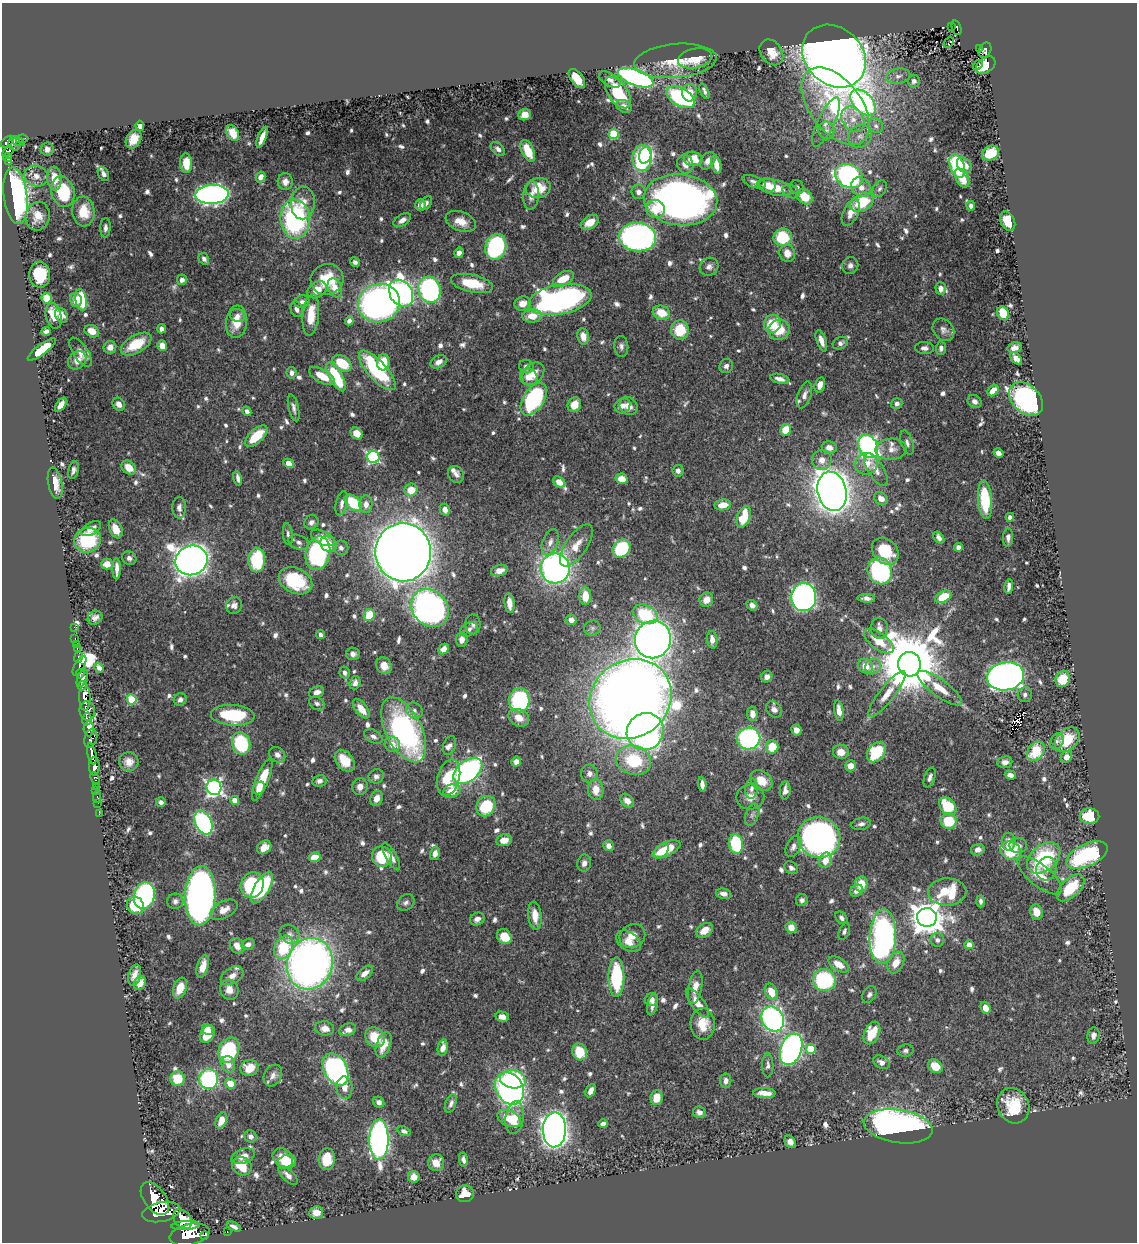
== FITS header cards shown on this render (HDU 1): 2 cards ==
NAXIS1  =                 1135
NAXIS2  =                 1240

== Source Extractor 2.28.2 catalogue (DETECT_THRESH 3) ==
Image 1135 x 1240 px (HDU 1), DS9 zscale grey, 1 PNG px = 1 image px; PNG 1139 x 1244 px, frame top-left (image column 1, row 1240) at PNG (2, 3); each listed source drawn as its Kron ellipse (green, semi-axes under 4 px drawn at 4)
Background 0.591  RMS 0.009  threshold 0.0269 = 3 sigma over >= 5 px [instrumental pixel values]
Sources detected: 809; of the 809, the 500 brightest by FLUX_AUTO listed and drawn (309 fainter detections omitted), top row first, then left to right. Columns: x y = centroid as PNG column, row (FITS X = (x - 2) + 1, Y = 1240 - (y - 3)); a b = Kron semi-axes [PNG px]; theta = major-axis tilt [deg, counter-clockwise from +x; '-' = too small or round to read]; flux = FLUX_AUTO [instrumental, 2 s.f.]
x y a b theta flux
951 26 3 3 - 11
957 28 7 4 -74 86
949 43 6 3 46 3.3
980 48 3 3 - 20
985 50 8 6 60 130
771 52 14 10 -54 10
834 56 35 28 -43 1200
695 58 17 9 11 14
675 61 41 17 5 21
978 65 6 3 42 3.5
986 65 11 7 35 17
898 76 12 7 11 3.3
577 78 11 6 -52 12
636 78 19 8 -20 200
610 79 12 6 -29 3
914 81 6 6 - 2.1
704 91 8 3 -66 2
618 93 18 10 -55 28
690 93 9 7 90 8
681 97 15 9 -28 82
863 103 15 9 -46 150
624 106 8 6 -27 3.4
836 106 45 25 -53 75
525 115 6 5 - 8
853 119 13 10 -55 8.1
826 122 27 8 64 6.9
140 126 5 4 - 4.1
876 126 8 7 - 2.5
826 130 9 8 - 2.4
233 133 8 6 -62 8.7
613 134 5 5 - 39
860 136 12 11 - 5.4
262 137 11 4 69 5.1
22 139 6 4 1 47
134 139 10 7 60 9
17 141 7 3 -27 140
7 142 7 4 40 330
14 144 7 6 - 220
47 149 6 6 - 2.7
498 149 8 5 -44 2.7
528 151 12 6 -65 15
8 152 6 3 32 260
991 153 8 7 - 18
645 155 9 6 73 56
7 158 4 3 - 120
642 158 13 9 -90 100
693 159 9 7 -11 9.9
8 161 3 3 - 32
708 161 10 6 54 4.1
186 163 10 6 -87 9.2
685 164 9 8 - 5.5
716 164 9 4 -76 6.4
964 165 8 6 -46 4.8
957 166 12 7 -69 55
103 174 7 5 -62 2.4
36 176 12 10 -21 4.7
849 176 14 11 -26 160
260 177 5 4 - 4.1
962 178 10 6 -62 8.9
54 179 12 7 -85 9.5
285 182 8 7 - 3.6
754 182 12 5 -19 2.4
767 185 8 7 - 6.4
774 187 18 7 -12 14
797 187 7 6 - 2
861 187 11 9 -43 6.4
538 188 12 10 14 15
880 189 9 6 56 2.2
791 191 9 6 -26 2.1
63 192 15 11 -74 40
638 192 7 7 - 3.2
212 194 16 9 3 270
531 195 14 8 86 4.4
16 196 28 11 -83 160
805 197 9 7 -43 14
680 200 37 25 -6 390
862 202 13 8 26 31
303 203 16 12 88 8.3
426 203 7 5 58 2.1
420 205 6 5 - 4.4
971 206 5 4 - 2.1
655 209 9 9 - 11
83 211 15 11 -85 15
851 212 14 7 65 6.6
38 216 14 12 78 8.8
295 219 19 14 -86 110
402 220 10 5 33 3.5
461 221 16 9 -21 8.3
1008 221 10 6 -64 15
590 222 10 6 33 8.7
105 228 10 5 87 2.4
638 237 18 14 -8 240
783 237 9 8 - 31
496 247 13 10 74 89
459 253 5 4 - 3.3
787 253 9 7 -71 6.5
204 259 6 5 - 2.3
355 262 5 4 - 2.4
850 265 8 8 - 2.8
709 267 10 8 37 3.2
40 275 13 10 -87 22
327 279 16 15 - 21
563 279 11 6 28 12
182 280 5 5 - 3
472 283 21 8 -12 20
335 288 10 7 -68 6.5
941 289 6 5 - 4.1
317 290 10 7 33 8.2
429 290 13 11 -73 140
401 293 14 11 -57 280
47 298 5 5 - 24
560 299 32 15 10 230
76 300 7 5 -74 6.5
81 300 11 5 -78 32
302 302 7 6 - 2.4
379 303 21 19 23 360
523 303 8 7 - 6.9
297 309 8 6 -69 2.7
661 313 9 7 -23 13
1003 313 7 5 -64 18
61 315 8 6 -64 4.3
237 315 8 6 -19 2.6
311 315 21 8 84 14
54 316 13 7 -77 11
532 316 10 6 5 9.8
349 321 4 4 - 2.9
236 322 16 10 84 12
772 324 9 8 - 16
161 329 4 4 - 2.7
680 330 9 9 - 20
779 330 11 10 - 16
943 330 12 9 -49 3.4
46 331 5 4 - 2.3
92 331 8 5 -28 7.4
583 336 8 6 -77 6.6
821 341 11 5 -71 5.2
840 343 8 6 27 2.3
136 344 17 9 30 20
162 346 5 4 - 5.8
621 346 10 7 -85 2.4
110 347 6 6 - 3.7
925 348 9 6 -5 2.4
941 348 6 5 - 2.4
1015 348 7 5 14 3.2
42 349 17 5 37 20
81 352 17 7 -56 5.8
1016 358 7 4 -47 4.9
77 360 10 8 46 4.7
383 362 8 6 87 16
438 362 9 6 29 4.4
342 363 10 7 -34 21
526 366 7 6 - 2.3
726 366 7 6 - 2.4
377 370 25 9 -48 61
291 373 6 5 - 2.7
533 374 13 9 49 8.5
322 376 14 6 -28 12
336 377 16 6 -61 40
529 377 9 8 - 5.2
780 379 10 5 -14 3.9
820 385 8 5 75 5
993 391 6 4 46 7.8
804 395 14 6 71 3.6
534 399 18 10 57 91
1026 399 19 13 -44 190
974 401 7 6 - 2.9
119 404 7 5 -54 4.7
897 404 6 5 - 2
61 405 8 4 53 5.8
574 405 7 6 - 8.1
622 406 8 7 - 3.8
629 406 9 8 - 5.3
294 408 14 5 -77 2.7
247 411 5 4 - 2.2
786 430 6 5 - 13
357 433 6 5 - 9.3
256 436 14 6 43 20
907 443 12 6 -73 2.7
868 446 12 9 -62 200
829 448 7 6 - 4.3
891 449 16 10 3 5.8
998 453 5 4 - 3.2
373 457 6 6 - 100
822 460 10 9 - 5.5
289 463 6 4 -31 7.2
867 464 11 10 - 8.6
129 468 8 6 -41 9.6
73 470 9 5 76 2.4
876 470 19 7 -58 6.1
678 471 6 5 - 2.1
456 474 8 7 - 3
238 478 7 3 -78 2.6
622 479 6 5 - 7.2
559 482 7 5 -34 7
55 483 16 7 -80 9.7
411 490 6 6 - 10
832 491 20 14 -77 970
881 499 7 5 -33 5.3
985 500 19 7 -86 33
342 503 12 6 77 3.5
353 503 10 6 -42 27
366 504 9 6 87 4.2
723 505 8 5 9 7.8
179 508 11 7 89 3.3
445 510 6 5 - 3.7
744 517 11 6 69 24
1010 517 4 4 - 2.4
311 522 7 6 - 2.5
91 529 11 6 31 4.3
116 529 10 6 -67 8.2
288 534 11 5 -83 2
323 538 13 6 -26 8.2
939 538 7 4 -54 2.7
1008 538 9 5 88 2.5
87 540 13 12 - 34
299 542 11 7 -22 2.8
550 542 14 7 70 4.4
329 544 9 7 -41 7.9
576 545 24 10 55 10
958 547 4 4 - 2.8
341 548 7 7 - 2.7
621 549 10 8 51 38
885 551 15 12 -46 24
403 552 29 28 - 1600
318 553 17 12 77 110
129 558 7 6 - 2.4
191 560 16 14 23 830
257 560 12 8 89 38
107 564 5 5 - 7.3
555 568 15 14 - 260
117 569 10 4 -90 4.1
499 570 8 5 15 5.3
880 571 13 12 - 77
295 581 17 12 -26 38
1009 586 7 4 83 2.8
585 596 9 6 -88 12
804 597 14 12 87 290
943 597 9 5 27 19
866 598 9 4 -3 2.7
706 600 7 6 - 6.3
509 603 10 5 -84 6.9
234 605 8 8 - 2.9
752 605 5 5 - 2.9
430 608 20 17 -47 340
645 614 13 9 -24 37
369 615 6 5 - 18
95 618 8 6 34 2.9
571 620 5 5 - 3.8
473 624 10 7 -89 2.5
74 627 2 2 - 7
592 628 8 7 - 2.1
879 628 10 9 - 3.9
469 629 9 6 27 2.5
320 635 4 3 - 2.3
75 638 3 2 - 16
462 639 7 5 83 4.1
653 639 19 18 - 570
712 640 9 5 -84 4.7
879 641 17 8 -36 13
76 644 2 2 - 6.5
77 649 3 2 - 25
444 649 6 5 - 4.4
353 654 7 6 - 2.7
78 657 6 3 78 110
909 664 12 11 - 6500
79 666 11 5 60 200
384 666 8 7 - 7
865 666 8 7 - 8.3
873 666 8 7 - 3.3
99 668 5 4 - 2.9
345 673 6 5 - 2.2
80 674 4 3 - 340
1005 676 18 14 9 450
767 677 6 5 - 3.2
82 678 9 4 66 690
1063 679 8 7 - 14
355 683 7 5 71 3
82 686 4 3 - 270
940 688 27 8 -36 11
317 692 8 5 20 4
887 694 28 7 52 8.7
1025 695 7 7 - 2.4
85 698 13 5 -89 1800
132 699 5 5 - 38
180 699 6 6 - 2.7
630 699 43 38 37 1100
519 700 12 10 82 84
317 703 8 6 -32 2
361 709 11 6 -53 9.5
774 709 9 7 -46 3.3
414 710 9 7 -33 2.6
87 711 9 8 - 550
839 711 10 4 -83 5.5
752 714 7 5 -85 5.4
233 715 22 10 -4 40
519 718 11 8 -27 7.1
87 719 7 3 76 340
89 729 7 5 -86 610
404 730 35 18 -63 150
796 730 5 5 - 4.5
645 732 19 18 - 240
373 736 10 6 -30 2.9
91 738 9 6 74 260
749 738 11 11 - 120
1067 740 14 10 43 19
1057 741 8 6 57 2
241 743 11 9 -75 51
392 744 8 7 - 5
450 745 10 6 70 2.3
772 747 6 6 - 15
1036 751 11 7 53 23
841 752 8 7 - 7
877 752 11 8 51 37
92 754 11 4 -78 860
277 755 9 7 -43 2.8
1066 757 6 5 - 5.8
634 760 18 14 -16 32
345 761 12 8 -51 14
129 762 9 9 - 5.1
516 762 5 4 - 3.6
1005 762 7 6 - 3.2
94 766 9 5 90 1300
851 766 5 5 - 6
468 771 16 10 39 170
589 774 9 8 - 3.2
1010 775 5 4 - 3.6
376 776 8 7 - 2.4
95 778 6 3 -67 48
449 778 19 11 75 25
930 778 10 5 70 2.5
262 779 22 6 68 22
319 781 7 6 - 2.7
761 781 12 9 -35 11
702 784 7 4 -85 3.1
97 786 3 2 - 20
214 787 8 7 - 200
360 787 8 7 - 4.3
259 788 7 5 50 5.2
751 789 10 6 85 2.8
96 790 2 2 - 12
596 790 10 7 -84 8.2
785 790 9 5 86 3.6
452 791 9 6 23 9.9
97 797 6 2 90 15
750 797 14 12 3 6.5
377 798 8 6 71 4.6
235 800 4 4 - 7.8
627 801 8 6 -43 3.9
161 802 5 4 - 2.1
98 803 2 2 - 7.5
486 806 11 9 54 32
948 806 10 7 -48 26
99 814 3 2 - 10
752 815 11 6 69 2.4
1089 816 10 7 -2 24
949 821 8 8 - 23
203 823 12 8 -64 130
861 824 10 6 12 2.4
819 837 21 20 - 340
504 840 8 6 12 7.6
1009 842 9 7 89 4
736 844 10 7 -81 40
1018 845 9 7 -3 3.5
609 846 5 5 - 3.6
264 847 8 6 40 6.7
793 847 11 7 63 2.8
666 849 15 7 26 17
978 850 7 5 16 3
661 851 9 5 44 7.8
1011 851 11 8 -24 28
435 854 7 5 75 4
1087 855 22 11 25 67
391 856 15 5 -61 4.6
315 857 6 5 - 8.6
382 857 10 10 - 32
1044 858 19 12 40 48
825 860 8 6 74 7.2
584 863 8 7 - 3.1
791 868 7 5 -37 2.4
1046 869 12 10 67 5.4
1039 875 27 10 -40 12
861 884 8 6 82 12
252 885 13 11 68 57
262 888 18 7 60 39
1070 888 17 9 44 25
856 891 7 5 37 3.5
947 892 19 13 1 34
724 894 8 5 -11 2.7
144 896 13 10 74 110
200 896 30 15 88 440
802 900 6 6 - 2.1
175 901 8 7 - 2.3
980 901 6 4 -88 2
406 903 9 7 39 2.5
135 905 9 8 - 23
224 910 15 8 29 6.5
1036 912 8 6 -74 8.1
535 916 14 6 -84 8.7
927 917 10 9 - 1200
841 918 7 5 -49 2
477 919 7 6 - 3.5
791 927 6 5 - 7.6
704 930 9 6 36 7.6
844 931 9 5 67 2
290 934 10 9 - 3.4
632 936 13 11 29 6.4
505 937 8 6 -45 13
883 937 27 13 87 190
937 940 7 7 - 2.5
628 941 13 9 -35 6.3
248 944 6 5 - 2.7
969 945 4 4 - 7
237 946 8 6 -54 5.2
284 947 12 8 66 29
896 963 11 7 63 9.1
310 964 26 22 71 400
839 964 11 6 -32 7.8
203 966 12 5 74 6.3
365 973 10 5 41 4.7
135 975 11 6 75 4.6
232 976 12 8 32 4.3
616 977 19 8 90 47
824 980 11 11 - 63
140 983 7 5 63 5.7
695 987 16 6 79 7
180 988 11 6 69 8.9
229 990 10 9 - 6.2
771 992 8 6 -63 11
869 994 9 6 60 2.3
652 999 7 6 - 2.6
698 1003 17 6 -54 7.9
652 1005 10 5 79 3.1
985 1008 6 4 -69 6.2
502 1017 7 5 -11 4.6
773 1019 13 10 -60 170
703 1024 15 12 -87 13
325 1028 9 7 -9 5.3
207 1029 6 5 - 5.9
348 1030 8 6 19 3.8
872 1033 12 7 67 17
207 1034 9 7 59 14
1093 1035 8 6 81 3.4
375 1037 10 9 - 14
384 1045 13 7 70 7.4
443 1048 8 5 80 4.9
791 1049 16 10 70 210
811 1049 5 5 - 26
229 1050 13 10 68 60
905 1051 8 6 9 2
580 1052 8 7 - 15
881 1062 9 6 -29 3.6
228 1064 8 6 -77 6
768 1065 12 5 -90 2.2
935 1066 8 6 -38 11
249 1068 9 8 - 11
336 1069 17 11 -64 210
273 1076 11 8 61 3.6
177 1079 7 7 - 18
209 1079 10 9 - 80
513 1079 13 9 -10 61
726 1081 7 5 82 2.9
230 1084 5 5 - 10
344 1088 11 8 -88 5.4
510 1088 17 13 -58 210
591 1091 7 4 65 4.5
764 1093 11 5 -2 6.6
657 1098 7 6 - 10
379 1102 6 5 - 2.9
451 1103 10 5 67 2.5
1013 1106 18 15 -63 25
699 1112 6 5 - 2.9
509 1118 12 7 -25 10
515 1118 16 9 81 14
221 1120 9 5 68 6.8
603 1124 5 4 - 2.8
898 1126 35 16 -9 280
554 1130 17 11 88 650
404 1131 7 4 -21 2.2
251 1136 6 5 - 2.7
379 1140 20 9 89 220
790 1142 6 5 - 4.2
243 1156 12 7 20 5.9
283 1158 11 8 -38 10
327 1159 11 8 86 15
463 1160 7 4 -79 2.1
287 1162 9 7 14 18
436 1163 8 8 - 7
242 1166 10 9 - 14
288 1175 12 5 -45 3.6
414 1177 6 5 - 5.8
465 1194 9 8 - 8.9
155 1199 19 11 -54 3300
161 1212 19 9 12 3100
316 1213 7 6 - 5.2
182 1219 11 8 -46 1500
185 1226 14 4 4 1100
234 1227 7 3 -27 2.3
227 1232 3 2 - 8.7
190 1235 20 10 11 2600
204 1235 2 2 - 2200
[309 fainter detections neither listed nor drawn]